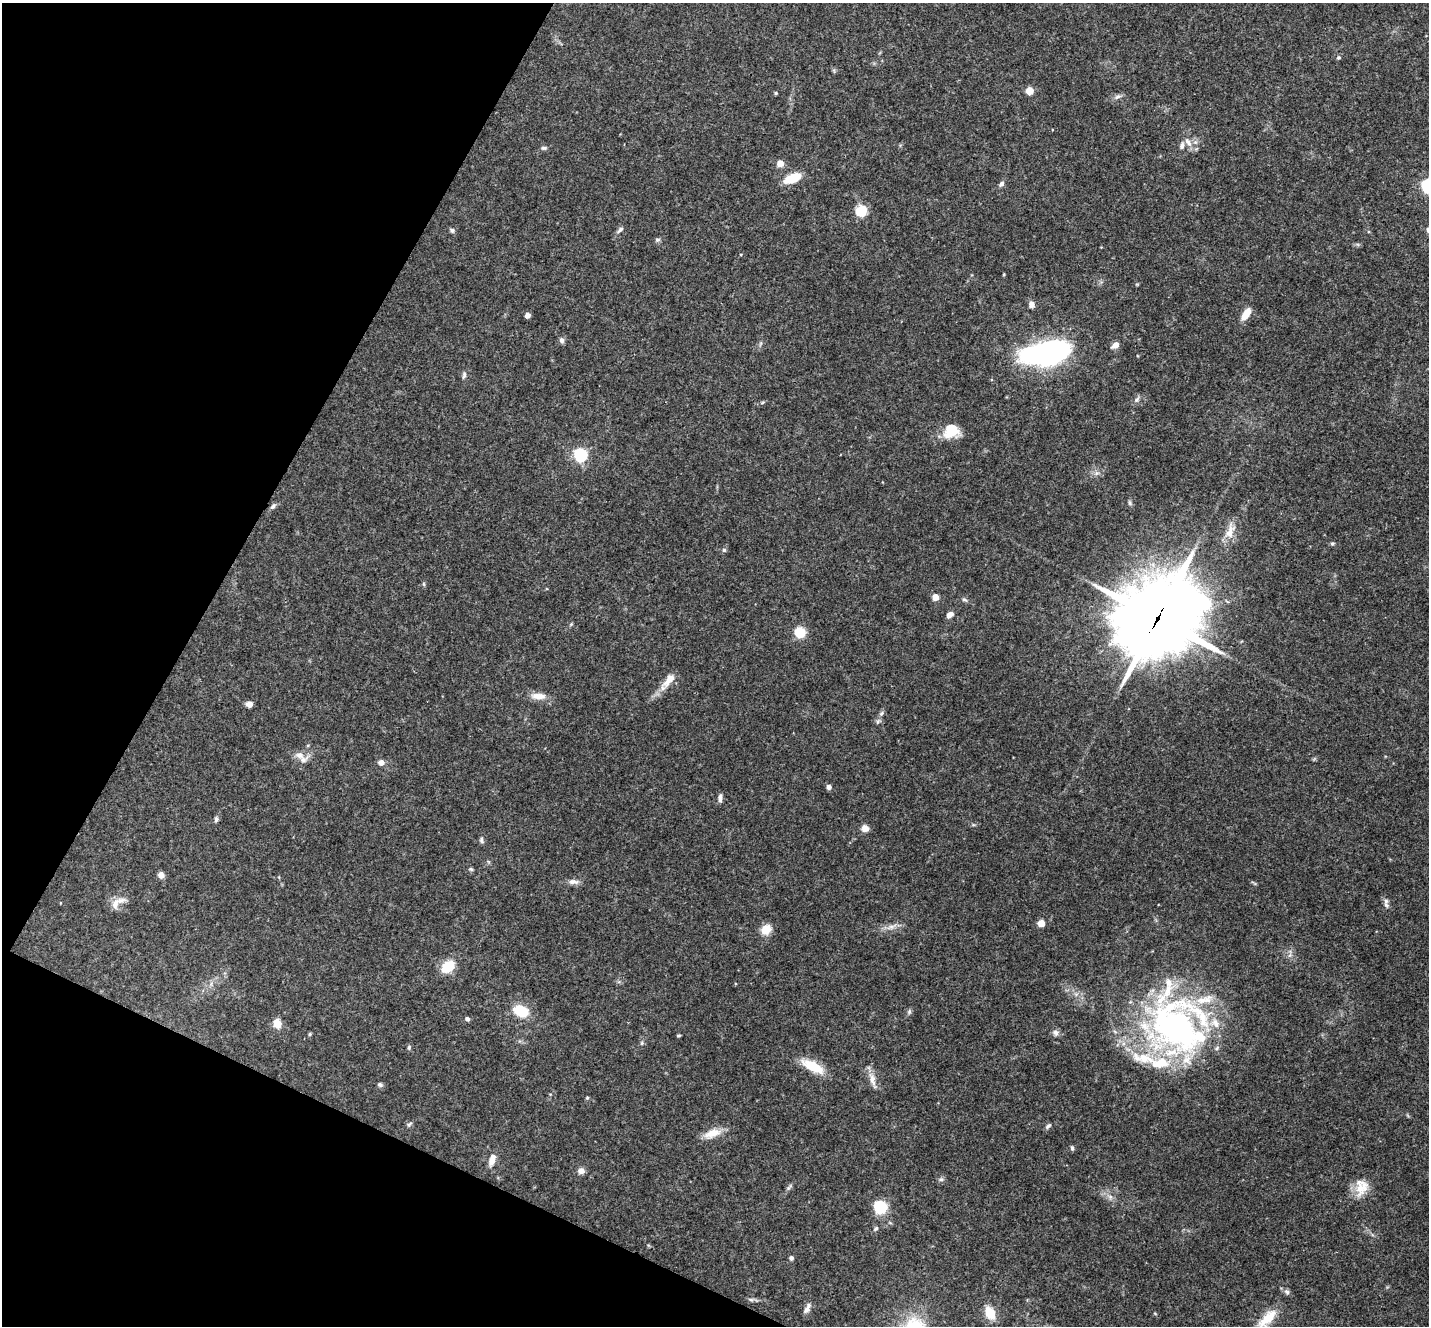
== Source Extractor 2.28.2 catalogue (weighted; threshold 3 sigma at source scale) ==
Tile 9 of 4 x 4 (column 1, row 3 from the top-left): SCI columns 7-1433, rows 1609-2932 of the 5718 x 5728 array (HDU 1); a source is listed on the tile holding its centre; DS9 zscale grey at full resolution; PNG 1431 x 1328 px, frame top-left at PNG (2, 3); no overlay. Shown black and unused: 22% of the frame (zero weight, under 3 of 4 exposures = <1% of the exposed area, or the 3 px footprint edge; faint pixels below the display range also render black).
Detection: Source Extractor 2.28.2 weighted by HDU 2 'WHT'; one run over the whole footprint, this tile lists its part. Background 0.113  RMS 0.007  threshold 0.0314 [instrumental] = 3 sigma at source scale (4.5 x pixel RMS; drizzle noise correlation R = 1.50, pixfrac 1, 0.05/0.05 arcsec/px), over >= 5 px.
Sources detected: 97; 8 inside a brighter listed object's ellipse — not listed separately; the other 89 listed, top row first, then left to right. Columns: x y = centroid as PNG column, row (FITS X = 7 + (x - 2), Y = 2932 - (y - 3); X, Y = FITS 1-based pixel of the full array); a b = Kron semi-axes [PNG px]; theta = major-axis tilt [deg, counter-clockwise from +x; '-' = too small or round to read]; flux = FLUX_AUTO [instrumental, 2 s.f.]
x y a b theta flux
1338 57 6 5 - 1.2
1030 91 6 6 - 9.4
776 93 4 4 - 0.95
1117 97 9 6 30 2.2
1188 142 16 6 -58 4.6
1182 146 10 6 73 2.3
544 148 8 5 0 1.4
780 163 5 5 - 7.2
792 178 19 9 22 16
1001 184 7 5 45 2.2
1428 186 7 7 - 92
861 211 7 7 - 25
452 230 7 6 - 1.6
620 230 10 4 44 1.8
657 240 7 5 -1 1.4
1004 274 4 3 - 0.65
1031 304 7 6 - 3.5
1246 314 16 8 57 7.3
527 315 5 4 - 3
562 340 8 6 -75 1.9
1115 345 10 6 37 4
1048 354 38 16 8 230
464 375 10 5 78 1.8
1137 400 9 6 49 2
951 431 18 16 25 16
581 455 6 6 - 130
1096 473 7 6 - 2.2
273 506 9 5 44 1.9
1230 532 23 10 77 8.7
1332 544 6 4 15 1
724 550 5 5 - 1.2
424 584 6 4 -71 0.84
935 597 5 5 - 8.1
964 599 7 5 -15 1.3
950 615 8 5 36 3.6
1158 618 38 32 35 4000
800 632 7 7 - 22
668 681 29 9 52 9.5
538 696 20 8 -4 7.3
249 704 7 6 - 3.5
878 721 9 4 54 1.6
299 755 14 9 -17 5.6
381 762 6 6 - 3.8
829 787 4 4 - 3.2
720 798 11 5 89 2.4
216 819 7 5 85 1.6
865 828 7 7 - 5
481 840 9 5 -76 1.5
471 869 6 4 -21 1
161 875 8 7 - 3.2
573 882 14 7 -4 3.5
1386 901 8 7 - 2.2
115 903 18 9 68 6.3
1041 923 6 6 - 6.5
891 927 18 6 22 4.5
766 930 11 10 - 9.8
448 967 12 9 38 20
521 1011 13 9 -19 24
909 1012 7 5 89 1.3
467 1019 5 5 - 1.7
277 1024 9 8 - 8
1176 1028 84 61 -32 240
1056 1033 9 8 - 2.5
310 1034 5 4 - 0.83
678 1035 6 3 8 0.75
642 1043 5 5 - 1.1
409 1047 6 5 - 1.2
813 1066 29 11 -28 17
872 1080 21 8 -76 5.9
380 1085 7 5 -28 1.6
587 1098 5 3 - 0.7
409 1124 8 5 41 1.5
1048 1126 9 5 39 1.7
712 1133 21 10 20 10
1072 1148 7 4 -90 1.2
492 1160 16 7 74 5.9
581 1171 8 7 - 3.5
941 1179 6 6 - 1.4
789 1187 11 5 50 1.7
1361 1187 24 16 77 13
1110 1197 7 6 - 2.1
881 1207 7 7 - 40
876 1228 7 5 50 1.4
791 1258 6 6 - 1.5
1287 1292 8 6 -62 1.9
751 1299 9 4 -9 1.6
807 1308 14 6 64 3.4
990 1313 14 10 -62 12
1267 1319 34 13 46 16
Overlapping masked pixels (flux is a lower limit): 1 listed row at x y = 1158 618
Isophote crosses this tile's border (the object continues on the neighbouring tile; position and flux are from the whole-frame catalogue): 2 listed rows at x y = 1428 186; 1267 1319